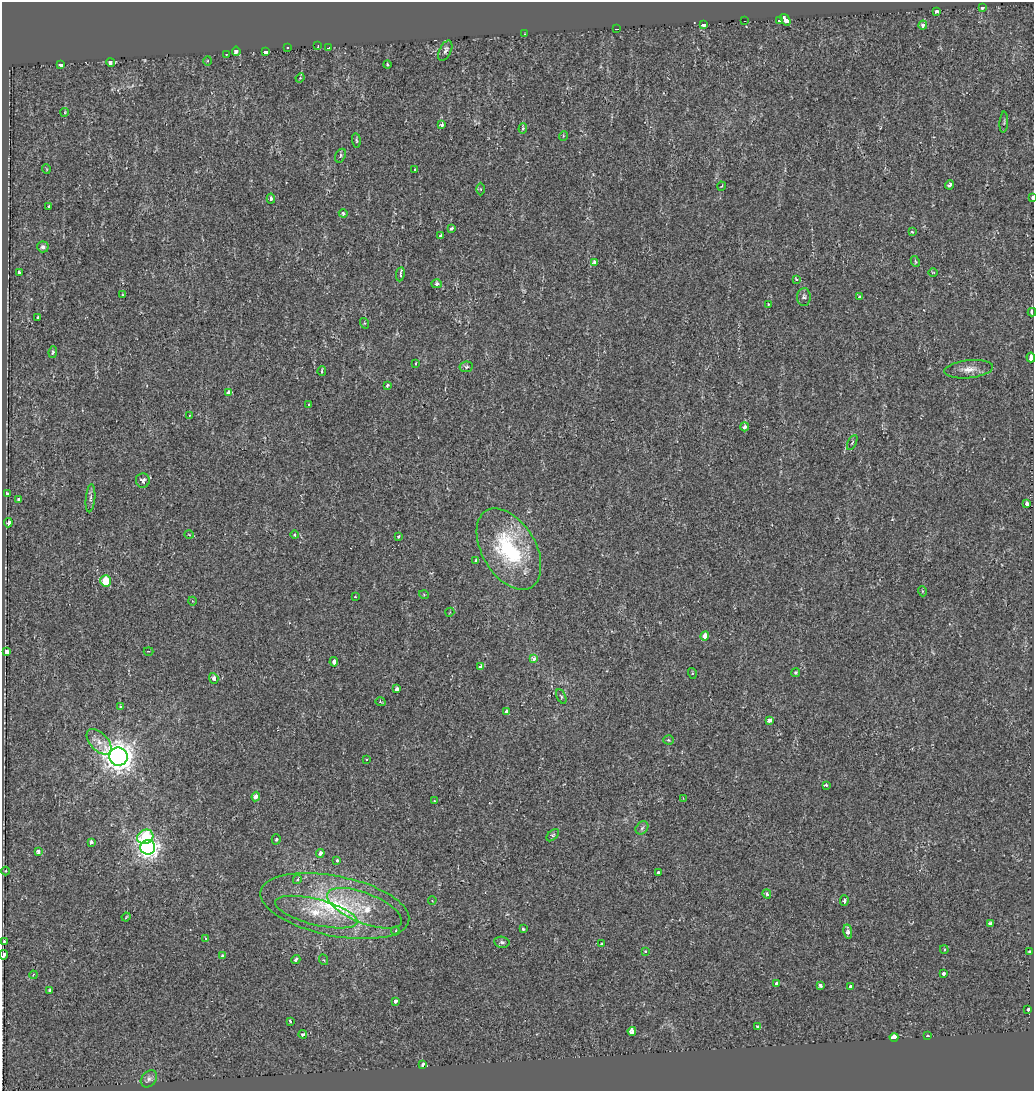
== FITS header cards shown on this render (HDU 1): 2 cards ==
NAXIS1  =                 1032
NAXIS2  =                 1089

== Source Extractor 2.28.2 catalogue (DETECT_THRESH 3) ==
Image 1032 x 1089 px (HDU 1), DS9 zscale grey, 1 PNG px = 1 image px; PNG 1036 x 1093 px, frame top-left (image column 1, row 1089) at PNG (2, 2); each listed source drawn as its Kron ellipse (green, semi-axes under 4 px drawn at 4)
Background 0.00219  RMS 0.0054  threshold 0.0162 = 3 sigma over >= 5 px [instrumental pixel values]
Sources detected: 157; all 157 listed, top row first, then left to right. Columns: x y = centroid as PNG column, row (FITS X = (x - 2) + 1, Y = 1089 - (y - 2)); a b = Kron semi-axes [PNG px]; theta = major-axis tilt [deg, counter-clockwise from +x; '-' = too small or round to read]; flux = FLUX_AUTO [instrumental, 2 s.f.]
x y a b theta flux
982 7 3 3 - 1.6
937 12 4 3 - 0.95
785 20 6 3 -53 12
745 21 3 2 - 0.29
779 21 4 3 - 9.5
703 24 4 3 - 14
923 25 4 3 - 3.8
616 29 4 2 - 0.59
524 34 3 2 - 0.55
318 46 3 2 - 0.77
287 48 3 3 - 0.78
329 48 3 3 - 4.6
236 51 4 4 - 4.5
445 51 11 6 65 1.4
265 52 4 3 - 6.5
226 55 3 2 - 0.2
208 61 4 3 - 0.35
110 62 4 3 - 6.4
60 64 3 3 - 6.2
387 65 4 3 - 0.5
300 78 5 3 - 0.31
65 112 4 3 - 0.36
1004 122 10 3 86 0.58
442 125 4 3 - 1.1
523 128 5 3 - 0.6
563 136 5 3 - 0.3
356 140 7 4 -83 0.55
340 156 7 5 63 0.65
46 169 5 3 - 0.25
414 170 3 3 - 1.2
950 185 4 3 - 1.4
722 186 4 3 - 0.29
481 189 6 4 -89 0.49
271 198 5 4 - 1.1
1032 198 3 2 - 2.3
49 206 3 3 - 0.54
343 213 4 4 - 0.85
452 228 4 3 - 1.9
912 232 4 3 - 0.56
441 236 4 3 - 2.1
43 247 6 5 - 1.3
915 261 5 4 - 0.51
594 262 3 3 - 4
933 272 4 3 - 0.25
19 273 3 3 - 1.3
400 274 7 3 81 1.6
796 279 3 3 - 0.59
437 284 5 4 - 1.1
122 295 3 3 - 0.37
860 296 3 3 - 0.5
804 297 9 7 87 1.3
768 304 2 2 - 0.31
1032 312 4 3 - 6.5
38 318 3 3 - 1.3
364 323 5 3 - 0.36
53 352 6 4 81 0.75
1031 357 5 3 - 14
416 363 3 2 - 0.71
466 367 7 5 10 0.84
969 369 24 9 6 4
322 371 5 2 - 0.58
387 385 3 3 - 0.73
228 393 4 4 - 2
309 405 3 2 - 0.78
189 415 3 2 - 0.21
744 427 4 4 - 2.6
852 442 8 4 62 0.68
143 480 7 7 - 1.3
7 493 4 3 - 1.1
90 498 14 4 84 1.1
19 500 3 3 - 2.1
1027 504 4 3 - 2.3
8 523 4 3 - 4.5
189 535 5 3 - 0.33
294 535 4 4 - 0.54
398 536 3 3 - 0.59
509 549 44 26 -59 39
476 561 4 3 - 1.6
106 581 5 5 - 8.7
922 591 5 3 - 0.33
424 595 5 3 - 0.31
355 597 4 2 - 0.28
192 601 4 3 - 0.25
450 612 5 3 - 0.39
705 636 5 4 - 5.7
149 651 5 2 - 0.32
7 652 4 3 - 7.1
534 658 3 3 - 7
334 662 4 4 - 3.9
481 666 4 3 - 2.6
796 672 4 4 - 0.61
692 673 5 3 - 0.3
214 678 5 4 - 1.7
397 689 4 3 - 3.7
561 696 8 4 -63 0.7
380 702 5 3 - 0.37
120 706 4 3 - 0.41
507 712 4 4 - 4
770 720 4 3 - 3
668 740 5 4 - 0.44
99 742 15 8 -47 3.5
118 757 9 9 - 440
366 759 3 3 - 1.6
826 785 3 3 - 2.4
256 796 5 4 - 2.1
683 798 4 3 - 0.3
434 801 2 2 - 0.26
642 828 7 5 46 0.91
553 835 7 4 45 0.67
145 837 8 7 - 20
276 839 5 4 - 0.71
91 842 4 4 - 1.5
148 847 7 7 - 220
38 851 4 3 - 1.6
320 853 4 4 - 2
337 860 3 3 - 1.4
6 871 4 3 - 0.26
658 873 4 3 - 0.73
297 879 5 4 - 0.78
767 894 4 4 - 1.2
432 900 4 3 - 0.26
844 900 5 4 - 1.2
335 906 75 30 -11 48
364 908 40 15 -22 12
316 912 42 13 -14 12
126 917 4 2 - 0.31
990 924 4 3 - 2
523 929 3 3 - 0.5
395 931 4 4 - 0.45
848 932 7 4 -80 2.1
206 938 4 2 - 0.28
4 941 3 3 - 0.54
502 942 8 5 -9 0.98
602 944 4 3 - 0.53
944 949 4 3 - 0.4
645 951 3 3 - 0.34
1029 952 3 3 - 5.9
3 955 5 3 - 8.7
222 956 4 3 - 0.47
296 959 5 3 - 1.4
324 960 5 3 - 0.31
944 974 4 3 - 3.8
33 975 4 3 - 0.36
777 984 4 4 - 1.5
820 985 4 3 - 1.4
850 987 3 3 - 1.4
50 990 3 3 - 3.2
395 1001 3 3 - 7.3
1028 1009 3 3 - 2.5
290 1021 3 2 - 0.86
758 1027 4 3 - 0.61
632 1031 4 3 - 9.3
303 1034 4 3 - 0.87
927 1036 3 3 - 0.39
894 1037 4 3 - 56
423 1064 3 3 - 1.6
149 1079 9 7 49 1.3
At the frame edge (FLAGS 8, measured only in part): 4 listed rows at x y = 1032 198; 1032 312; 1031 357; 3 955